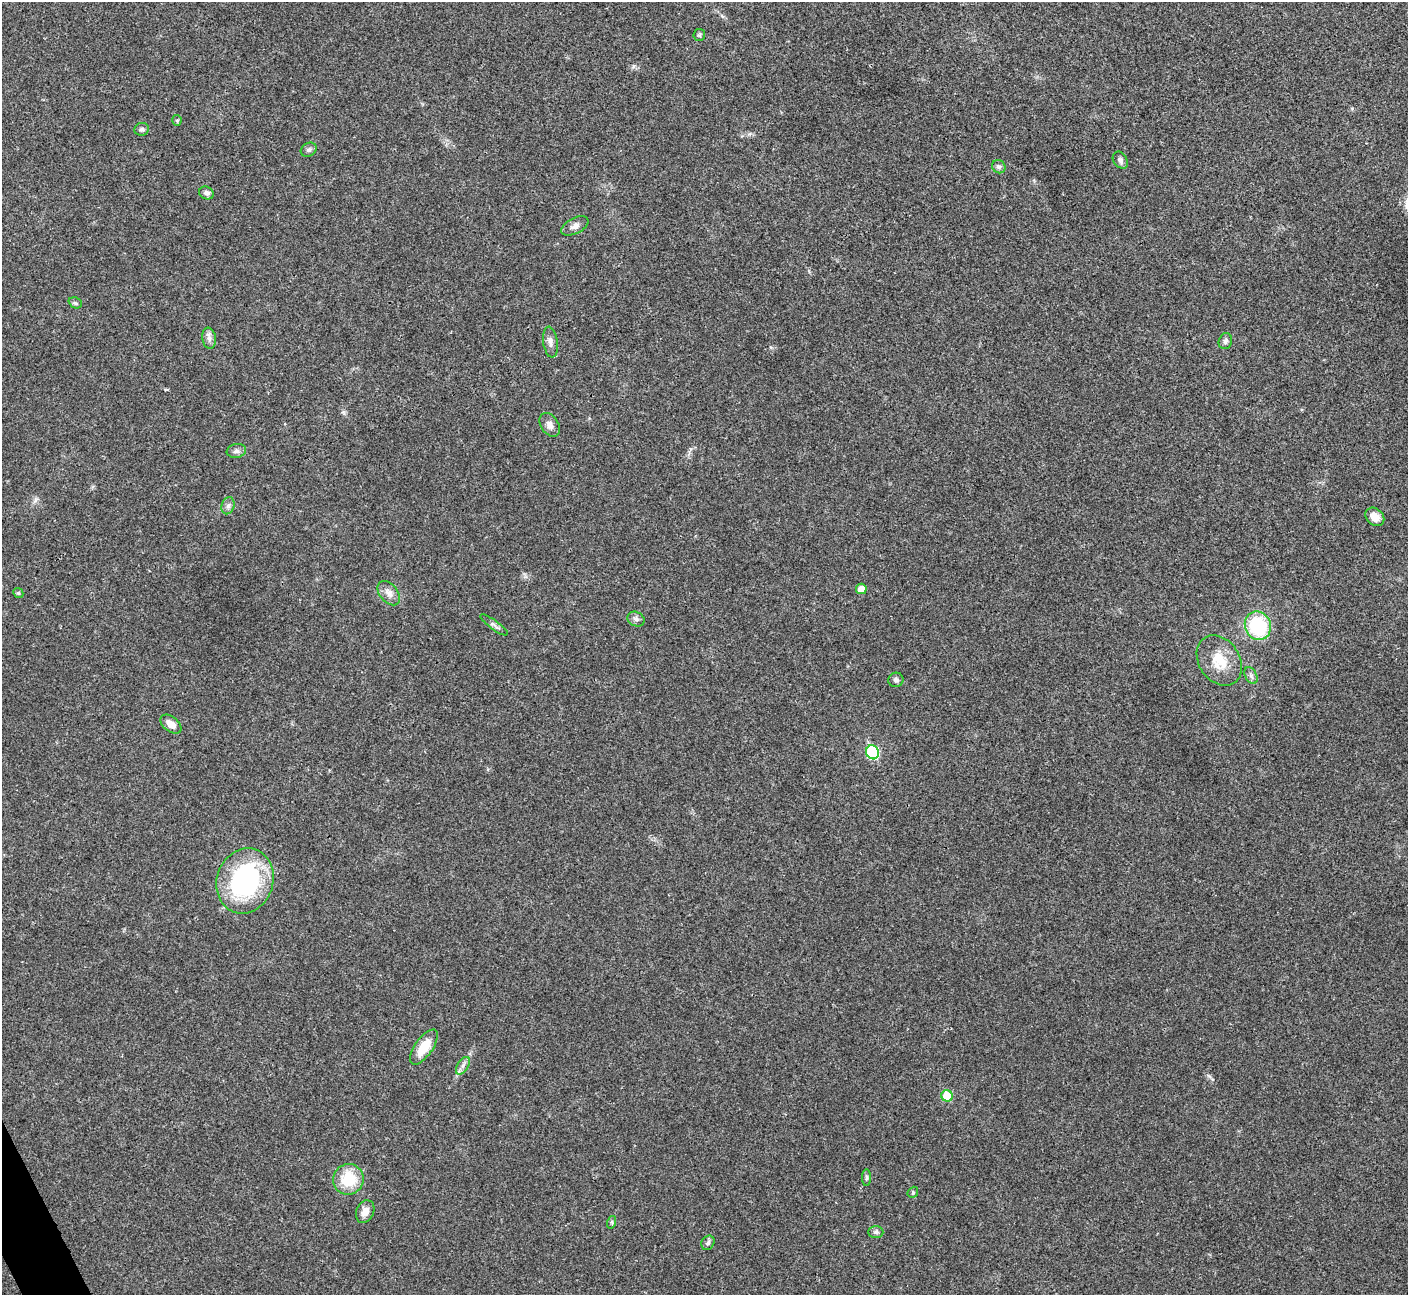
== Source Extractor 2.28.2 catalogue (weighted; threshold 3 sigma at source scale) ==
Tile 7 of 4 x 4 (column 3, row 2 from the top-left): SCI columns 2813-4218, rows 2744-4036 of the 5629 x 5617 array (HDU 1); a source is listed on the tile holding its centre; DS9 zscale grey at full resolution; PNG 1410 x 1297 px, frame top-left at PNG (2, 2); each listed source drawn as its Kron ellipse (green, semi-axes under 4 px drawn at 4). Shown black and unused: <1% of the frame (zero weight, under 3 of 4 exposures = <1% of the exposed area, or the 3 px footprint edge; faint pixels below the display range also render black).
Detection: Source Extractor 2.28.2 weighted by HDU 2 'WHT'; one run over the whole footprint, this tile lists its part. Background 0.022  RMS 0.004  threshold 0.0179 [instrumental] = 3 sigma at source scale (4.5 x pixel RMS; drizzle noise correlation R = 1.50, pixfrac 1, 0.05/0.05 arcsec/px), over >= 5 px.
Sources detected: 39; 1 inside a brighter listed object's ellipse — not listed separately; the other 38 listed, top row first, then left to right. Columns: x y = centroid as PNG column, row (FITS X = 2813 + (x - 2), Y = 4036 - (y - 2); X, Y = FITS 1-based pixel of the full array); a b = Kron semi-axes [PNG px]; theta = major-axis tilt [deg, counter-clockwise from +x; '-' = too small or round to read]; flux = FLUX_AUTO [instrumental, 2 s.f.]
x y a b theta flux
699 35 6 5 - 0.63
177 120 5 4 - 0.62
142 129 7 6 - 0.91
309 150 8 6 29 1.1
1120 160 9 6 -56 1.3
999 167 7 6 - 0.97
206 193 7 6 - 1.2
575 226 15 7 27 2.3
75 303 7 5 -23 0.7
209 338 10 6 -80 1.7
1225 341 8 6 73 1.2
550 342 15 7 -82 2.1
550 425 13 8 -57 2.3
236 451 10 7 10 1.4
228 506 8 6 74 1.4
1375 517 10 8 -42 3.4
861 589 5 5 - 3.8
18 593 5 4 - 0.51
389 593 14 9 -50 2.9
636 619 9 7 -27 1.3
494 625 17 4 -36 1.4
1258 626 14 13 - 27
1219 661 27 20 -55 11
1251 676 9 6 -63 1.2
896 680 7 7 - 1.2
171 724 12 7 -38 3.7
872 752 7 6 - 33
245 881 33 28 71 55
424 1047 20 9 55 8.6
463 1066 10 5 57 1.5
947 1096 6 5 - 11
867 1178 8 4 -90 0.69
348 1179 15 15 - 13
913 1192 6 4 49 0.54
365 1212 12 8 65 3.2
612 1222 6 4 72 0.63
876 1232 7 6 - 0.97
708 1243 7 6 - 1